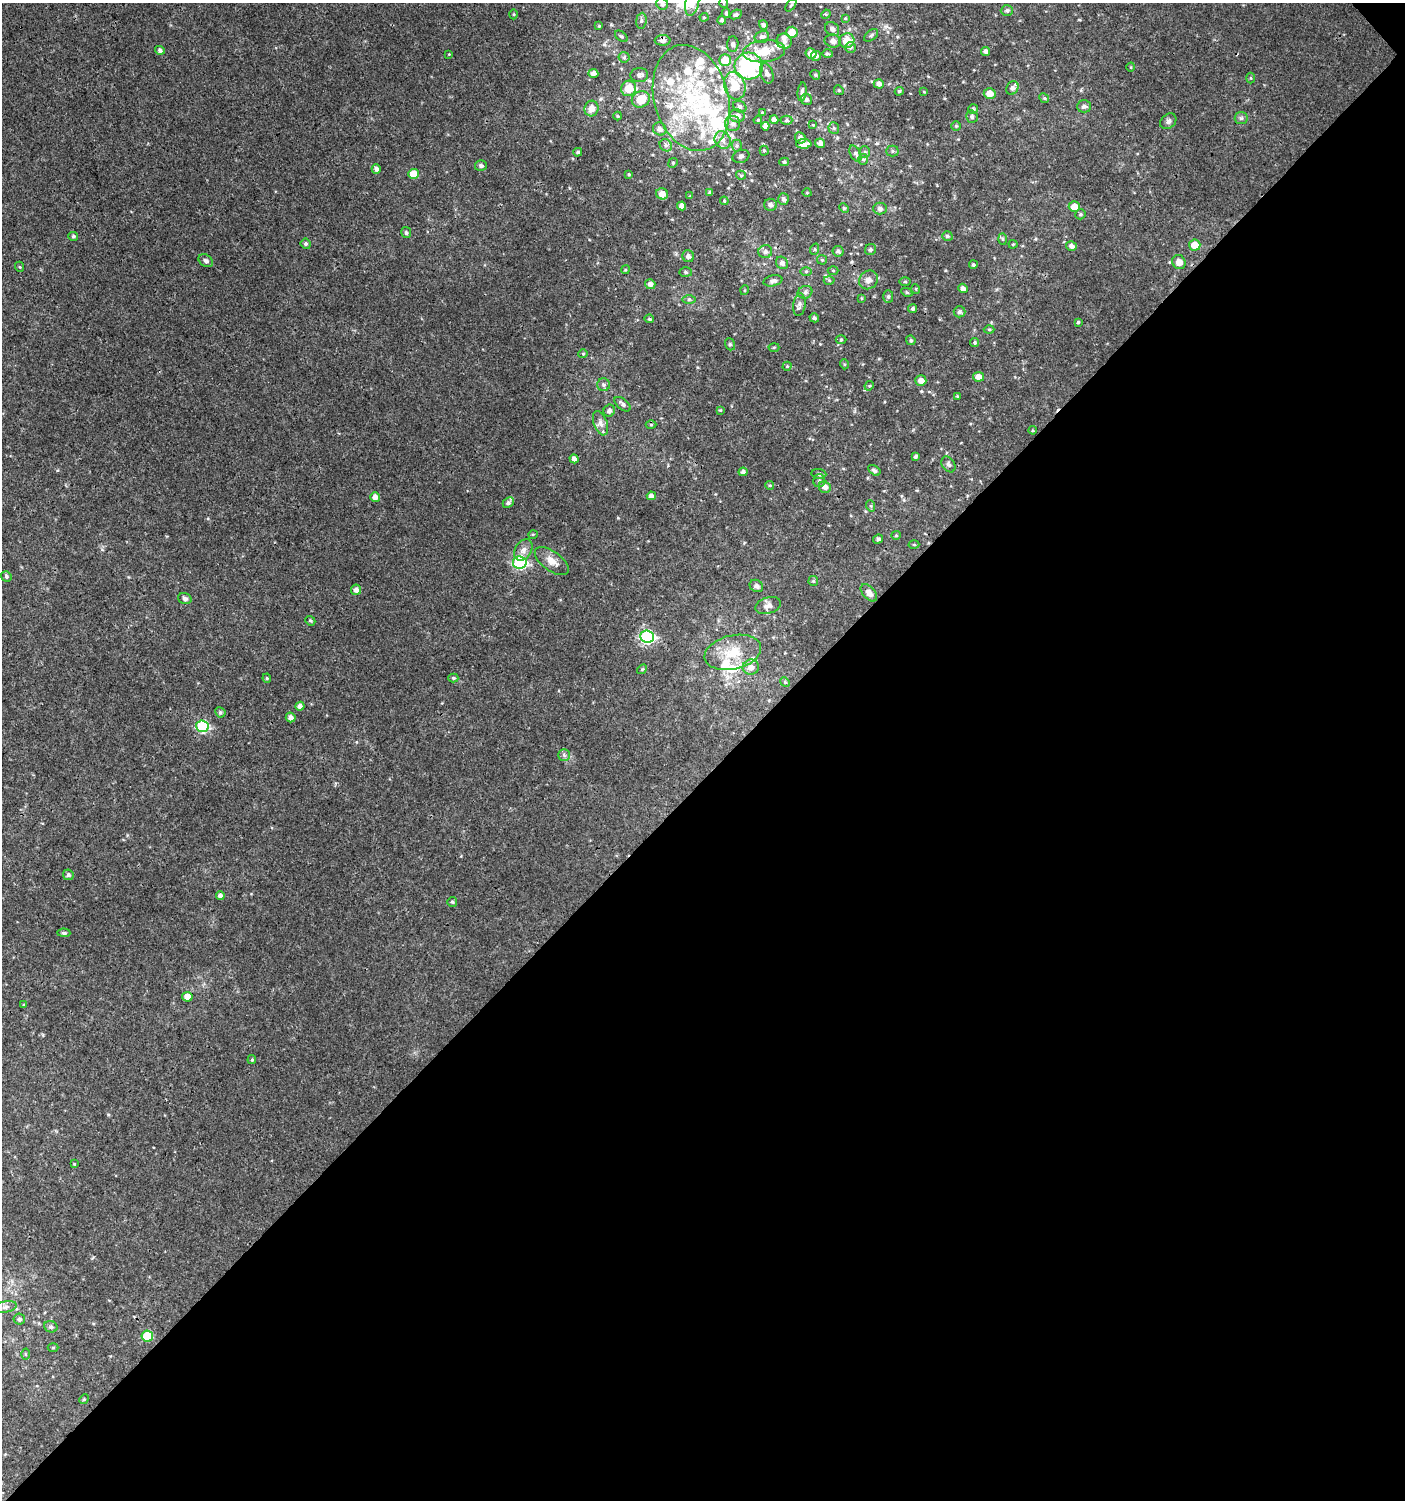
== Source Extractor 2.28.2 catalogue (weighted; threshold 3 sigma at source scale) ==
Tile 12 of 4 x 4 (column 4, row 3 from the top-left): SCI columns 4414-5816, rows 1532-3029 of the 6061 x 6086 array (HDU 1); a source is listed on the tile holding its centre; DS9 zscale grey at full resolution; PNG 1407 x 1502 px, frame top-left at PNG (2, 3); each listed source drawn as its Kron ellipse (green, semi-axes under 4 px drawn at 4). Shown black and unused: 48% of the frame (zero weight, under 3 of 4 exposures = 4% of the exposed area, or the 3 px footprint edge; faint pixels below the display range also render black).
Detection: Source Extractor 2.28.2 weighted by HDU 2 'WHT'; one run over the whole footprint, this tile lists its part. Background 0.00379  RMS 0.0021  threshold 0.00932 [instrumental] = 3 sigma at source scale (4.5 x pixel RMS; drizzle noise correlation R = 1.50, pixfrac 1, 0.0396/0.0396 arcsec/px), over >= 5 px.
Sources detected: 255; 32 inside a brighter listed object's ellipse — not listed separately; the other 223 listed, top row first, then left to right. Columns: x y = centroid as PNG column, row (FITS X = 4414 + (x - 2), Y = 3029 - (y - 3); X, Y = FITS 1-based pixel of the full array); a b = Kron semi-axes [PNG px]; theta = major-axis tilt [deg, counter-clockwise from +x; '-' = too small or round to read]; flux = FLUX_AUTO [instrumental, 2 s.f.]
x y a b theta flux
692 3 13 7 79 1.6
724 3 5 3 - 0.18
662 4 6 5 - 0.6
791 5 7 3 54 0.25
1007 10 6 5 - 0.45
726 13 5 3 - 0.27
514 14 5 3 - 0.22
736 14 6 4 25 0.38
826 14 5 4 - 0.21
704 17 4 4 - 0.23
845 18 4 3 - 0.21
722 20 4 3 - 0.6
641 21 8 5 83 0.45
763 25 5 4 - 0.57
599 26 3 3 - 0.19
832 29 8 6 -47 0.65
792 32 6 5 - 3
871 35 8 5 38 0.38
621 36 7 4 -39 0.34
762 37 7 6 - 0.64
663 40 8 5 0 0.68
784 41 8 7 - 0.89
833 41 8 6 -12 0.9
847 41 8 7 - 3
733 44 8 5 89 0.58
850 47 5 5 - 0.41
160 50 5 4 - 0.49
764 51 21 11 6 5.6
986 51 4 4 - 0.69
811 53 5 5 - 1.6
449 54 3 3 - 0.16
827 54 5 4 - 0.31
816 56 5 5 - 0.58
624 57 5 5 - 0.29
725 60 6 5 - 4.2
749 66 14 13 - 25
1131 67 5 3 - 0.16
593 73 5 4 - 0.8
767 73 10 6 -71 0.93
639 75 9 7 2 0.68
815 75 5 4 - 0.28
1251 78 5 3 - 0.18
879 84 5 4 - 0.93
735 86 14 10 -77 4.2
628 88 8 7 - 2.8
1012 88 7 6 - 0.69
839 90 5 4 - 0.26
899 91 4 4 - 0.25
802 92 9 4 82 0.55
924 92 4 2 - 0.15
990 94 6 5 - 2.2
691 98 54 37 -74 27
1044 98 5 4 - 0.28
641 99 9 8 - 3.9
806 100 6 5 - 0.46
1084 106 7 6 - 0.63
740 107 7 5 -32 0.51
591 109 8 7 - 1.6
973 109 5 5 - 0.35
762 112 4 3 - 0.19
618 116 4 4 - 0.2
737 116 7 6 - 1.2
972 117 6 6 - 0.45
1241 118 6 6 - 0.46
758 120 4 4 - 0.23
774 120 4 4 - 0.71
787 120 6 4 0 0.39
1168 121 9 7 41 0.73
732 124 7 7 - 0.91
813 125 4 3 - 0.17
765 126 4 4 - 0.88
956 126 4 4 - 0.26
834 128 6 5 - 0.33
660 129 7 6 - 0.86
800 138 6 5 - 0.86
723 140 9 7 -58 1.1
820 143 5 4 - 0.82
804 144 8 4 1 1.4
666 145 6 5 - 0.56
737 146 6 5 - 0.35
764 151 5 4 - 0.25
892 151 6 5 - 0.39
578 152 4 4 - 0.37
865 152 6 5 - 0.39
855 154 9 5 -60 0.59
741 156 8 6 19 0.55
863 159 5 5 - 0.33
784 162 5 4 - 0.27
673 163 5 4 - 0.26
481 166 6 5 - 0.56
376 169 5 4 - 0.75
413 174 5 5 - 3.5
629 174 4 3 - 0.21
741 175 5 4 - 0.28
710 192 4 3 - 0.46
807 193 5 3 - 0.16
662 194 6 5 - 1.5
690 196 4 3 - 0.18
783 199 6 5 - 0.49
724 201 4 4 - 0.22
770 205 6 6 - 0.63
682 206 4 4 - 1
1074 207 5 5 - 2.9
844 208 5 4 - 0.24
880 208 7 6 - 0.7
1080 214 5 5 - 0.29
406 233 5 5 - 0.44
73 236 5 4 - 0.32
947 236 5 4 - 0.39
1003 239 6 4 -88 0.24
306 244 5 5 - 0.36
1013 244 4 4 - 0.22
1195 245 6 5 - 2.8
1071 246 5 5 - 0.7
815 249 6 3 71 0.23
870 250 6 5 - 0.45
838 251 5 5 - 0.52
765 252 7 6 - 0.6
688 256 6 6 - 0.8
822 260 5 4 - 0.27
206 261 8 6 -33 0.57
1179 262 7 6 - 1.5
782 263 7 5 -49 0.72
973 265 4 4 - 0.34
20 267 5 3 - 0.19
625 270 4 3 - 0.2
833 270 5 3 - 0.2
806 271 5 4 - 0.22
686 272 6 5 - 0.39
829 280 5 3 - 0.23
868 280 10 8 42 1.2
773 281 9 5 12 0.65
905 282 5 3 - 0.25
650 284 5 5 - 0.81
963 288 5 4 - 0.76
916 289 5 3 - 0.17
745 290 5 3 - 0.19
805 292 7 6 - 0.55
907 292 6 4 -29 0.27
888 297 6 5 - 0.42
862 298 4 4 - 0.2
689 299 6 4 0 0.34
799 305 11 6 83 0.73
913 309 4 4 - 0.42
959 312 6 5 - 0.47
814 318 5 4 - 0.36
649 319 5 4 - 0.31
1078 322 4 4 - 0.28
989 329 5 3 - 0.24
841 340 5 3 - 0.22
911 340 5 4 - 0.29
975 342 5 4 - 0.32
730 344 6 5 - 0.31
774 347 5 3 - 0.22
583 354 4 4 - 0.22
844 364 5 3 - 0.2
787 366 4 4 - 0.25
978 377 5 4 - 1.6
921 381 5 5 - 1.2
604 385 6 6 - 0.52
869 386 5 4 - 0.22
957 396 4 3 - 0.18
623 404 9 5 -38 0.61
720 410 4 4 - 0.2
609 411 6 5 - 0.66
600 423 13 6 -70 1.1
651 425 5 3 - 0.21
1033 430 4 3 - 0.22
916 456 4 3 - 0.39
574 459 4 4 - 0.74
948 464 8 6 -56 0.54
874 470 7 4 -32 0.47
743 472 4 4 - 0.58
819 474 7 5 -9 0.43
819 481 6 6 - 0.44
770 485 4 4 - 0.23
825 487 6 5 - 0.96
651 496 4 4 - 0.83
375 497 5 5 - 1.1
508 503 6 5 - 0.51
871 506 6 3 -71 0.29
533 534 5 3 - 0.17
896 535 5 4 - 0.25
878 539 5 4 - 0.45
914 544 5 3 - 0.2
523 550 12 8 57 1.1
552 561 20 9 -36 2
520 563 7 6 - 25
6 576 6 5 - 0.41
813 581 5 5 - 0.28
756 586 7 6 - 0.64
356 590 5 5 - 0.94
869 593 10 6 -48 1.3
185 598 7 5 -19 0.51
768 605 13 8 18 1.2
310 621 5 4 - 0.31
647 637 7 6 - 34
733 652 29 17 13 5.6
751 667 8 7 - 1.2
642 669 5 4 - 0.26
267 678 4 4 - 0.25
453 678 5 4 - 0.32
785 682 5 4 - 0.23
300 706 4 4 - 0.78
220 712 5 5 - 0.36
291 717 5 4 - 0.84
202 726 6 6 - 19
564 755 5 5 - 0.44
68 875 5 5 - 0.49
220 896 4 4 - 0.77
452 902 5 4 - 0.35
64 933 6 4 -2 0.34
187 997 5 5 - 1.5
24 1005 4 4 - 0.22
252 1060 4 4 - 0.27
74 1164 4 4 - 0.17
5 1307 12 5 9 0.67
19 1319 6 5 - 0.55
51 1327 7 5 -24 0.54
147 1336 5 5 - 8.5
53 1347 5 3 - 0.23
26 1354 5 3 - 0.22
84 1399 5 4 - 0.23
Isophote crosses this tile's border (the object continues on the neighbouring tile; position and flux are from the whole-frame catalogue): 3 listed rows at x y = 692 3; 724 3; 662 4